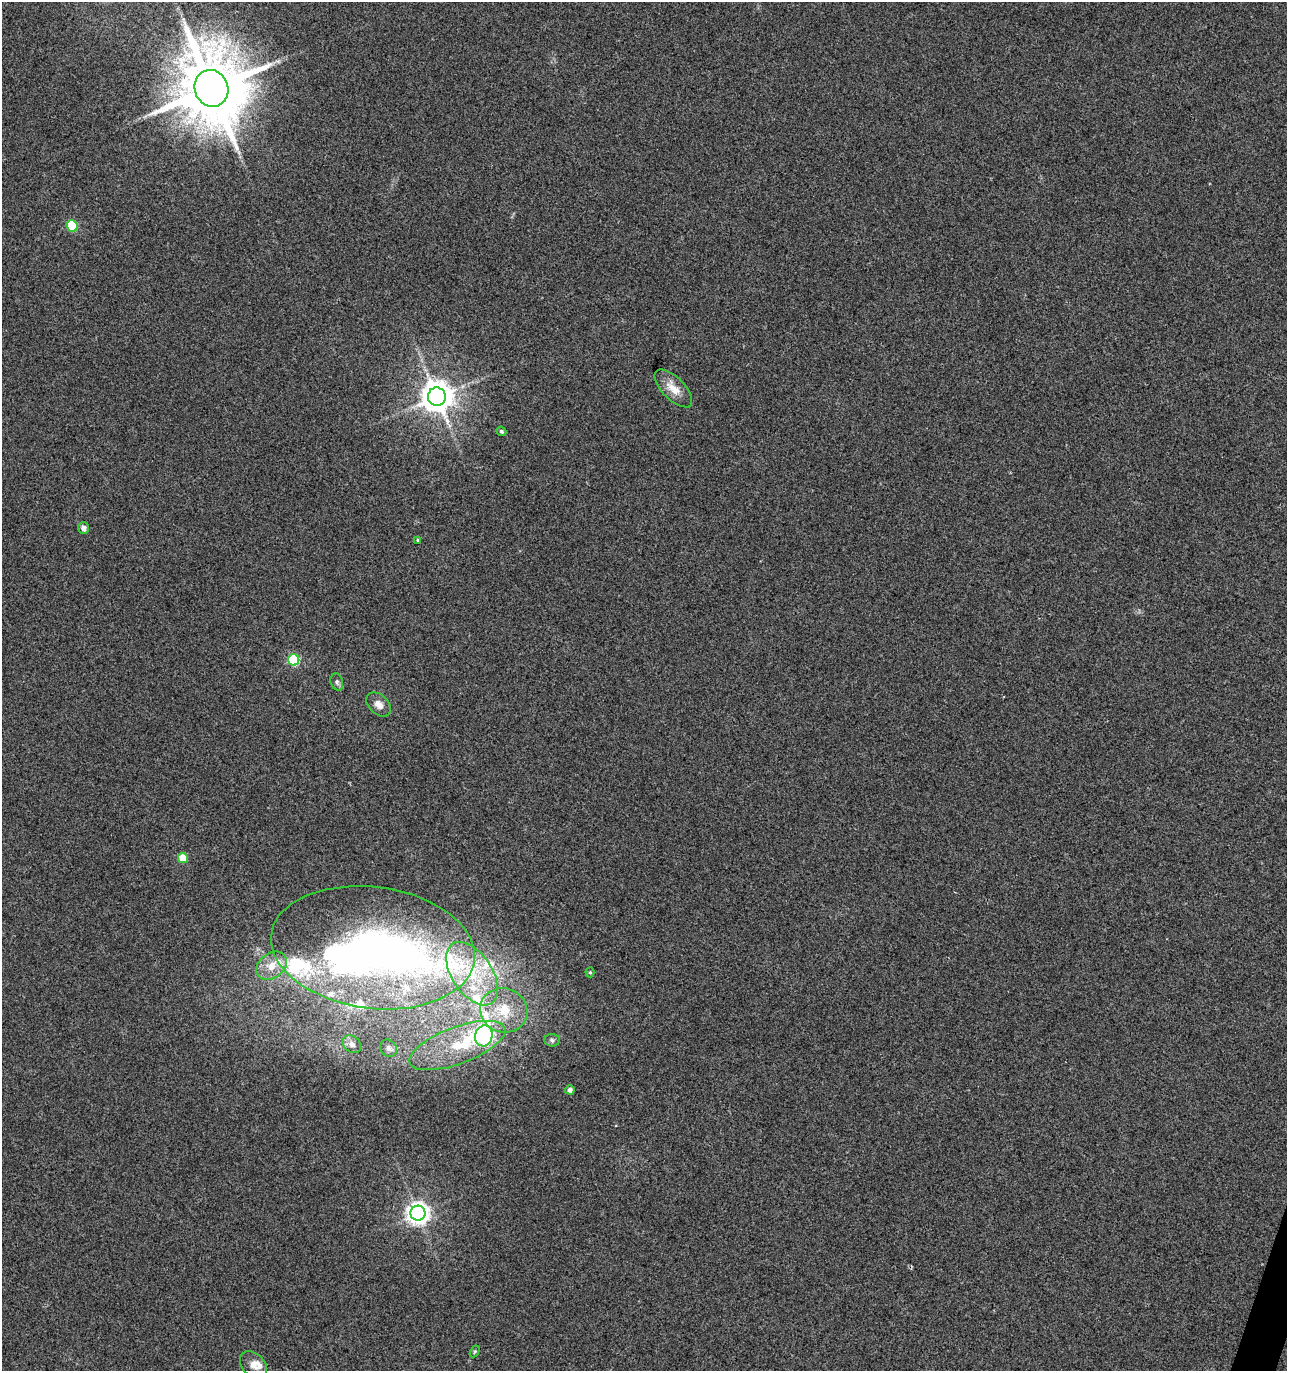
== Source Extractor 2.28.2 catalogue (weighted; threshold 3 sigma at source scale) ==
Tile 6 of 4 x 4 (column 2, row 2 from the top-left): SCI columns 1561-2845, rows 2739-4107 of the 5625 x 5484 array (HDU 1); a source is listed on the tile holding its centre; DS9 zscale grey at full resolution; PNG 1289 x 1373 px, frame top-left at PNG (2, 2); each listed source drawn as its Kron ellipse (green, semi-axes under 4 px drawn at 4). Shown black and unused: <1% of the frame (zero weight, under 3 of 4 exposures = <1% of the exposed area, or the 3 px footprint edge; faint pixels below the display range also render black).
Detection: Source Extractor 2.28.2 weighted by HDU 2 'WHT'; one run over the whole footprint, this tile lists its part. Background 0.0334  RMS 0.0091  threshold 0.0407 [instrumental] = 3 sigma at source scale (4.5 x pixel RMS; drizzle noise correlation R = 1.50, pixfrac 1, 0.0396/0.0396 arcsec/px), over >= 5 px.
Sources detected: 36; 4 inside a brighter object's white glare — neither listed nor drawn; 7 inside a brighter listed object's ellipse — not listed separately; the other 25 listed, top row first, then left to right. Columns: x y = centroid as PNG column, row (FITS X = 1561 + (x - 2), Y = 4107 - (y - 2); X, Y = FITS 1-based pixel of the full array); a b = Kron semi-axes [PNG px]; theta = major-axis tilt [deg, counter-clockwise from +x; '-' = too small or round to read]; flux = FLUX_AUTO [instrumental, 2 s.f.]
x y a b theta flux
211 88 18 16 -68 9400
72 226 6 5 - 50
673 388 24 11 -45 14
437 397 9 9 - 1700
501 431 5 4 - 2
84 528 6 5 - 4
418 540 4 3 - 1.1
294 660 5 5 - 78
337 682 8 6 -73 2.5
378 704 14 9 -43 6.8
183 858 5 5 - 28
373 948 102 61 -8 370
272 966 17 12 37 15
590 972 5 4 - 1.2
472 974 35 20 -57 56
504 1010 24 22 -23 35
484 1036 11 8 75 280
552 1040 7 6 - 2.2
352 1044 10 8 -41 4.4
457 1045 51 18 20 49
388 1048 9 8 - 3.7
570 1090 4 4 - 4.5
418 1213 7 7 - 640
475 1351 6 4 58 1.1
253 1365 16 11 -47 8.3